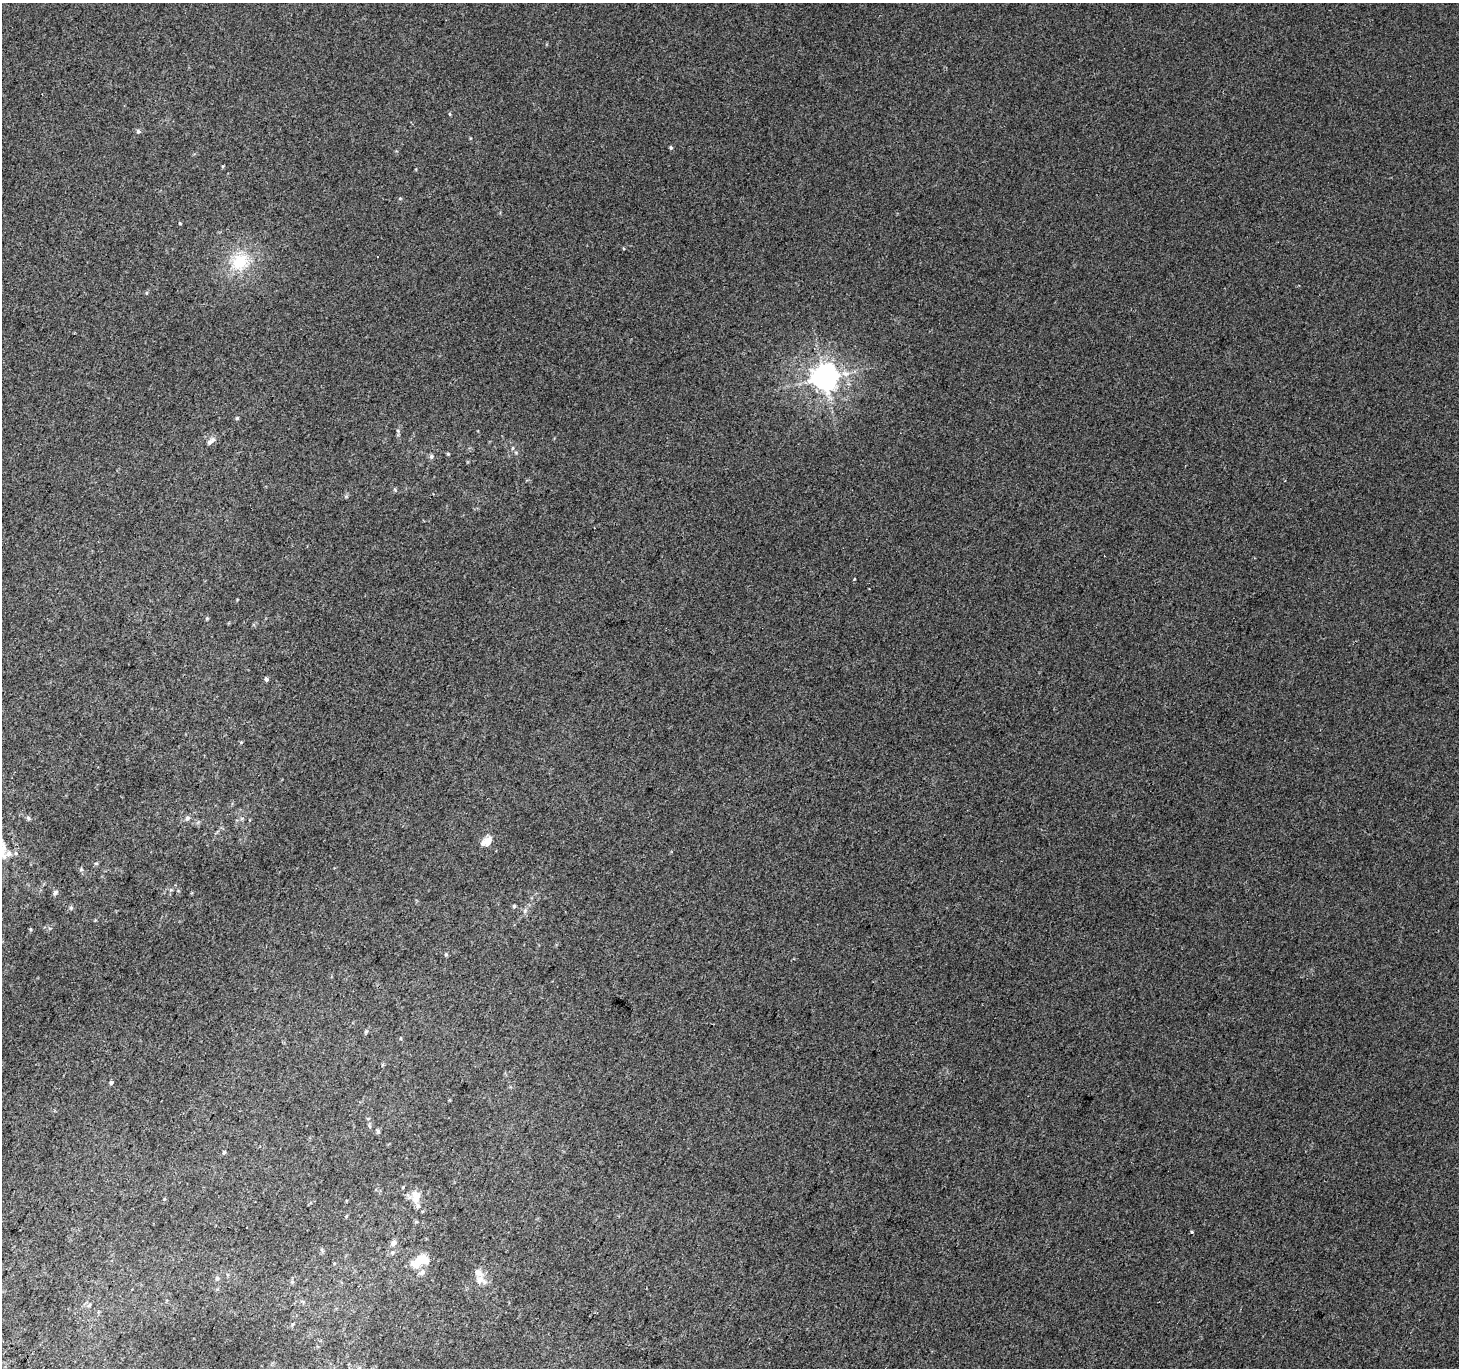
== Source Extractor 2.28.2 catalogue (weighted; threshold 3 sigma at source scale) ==
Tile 7 of 4 x 4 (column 3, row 2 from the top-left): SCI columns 2948-4404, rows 3030-4395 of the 5886 x 5993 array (HDU 1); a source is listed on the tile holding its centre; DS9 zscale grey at full resolution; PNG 1461 x 1370 px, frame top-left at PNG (2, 3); no overlay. Shown black and unused: <1% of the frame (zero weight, under 2 of 3 exposures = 2% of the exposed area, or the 3 px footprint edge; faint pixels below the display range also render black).
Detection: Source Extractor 2.28.2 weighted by HDU 2 'WHT'; one run over the whole footprint, this tile lists its part. Background 0.00674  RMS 0.007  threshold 0.0315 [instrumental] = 3 sigma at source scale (4.5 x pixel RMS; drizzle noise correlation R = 1.50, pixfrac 1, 0.0396/0.0396 arcsec/px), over >= 5 px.
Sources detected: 49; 1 inside a brighter object's white glare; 1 cosmic-ray / hot-pixel residue — not listed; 2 inside a brighter listed object's ellipse — not listed separately; the other 45 listed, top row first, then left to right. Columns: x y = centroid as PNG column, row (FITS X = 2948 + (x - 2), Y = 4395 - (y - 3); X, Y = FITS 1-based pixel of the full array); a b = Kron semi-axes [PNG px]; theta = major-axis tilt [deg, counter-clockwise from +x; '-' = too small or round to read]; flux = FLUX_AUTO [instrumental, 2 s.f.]
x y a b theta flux
450 114 5 3 - 0.69
138 131 6 5 - 1.2
671 147 4 4 - 0.98
400 198 5 3 - 0.68
180 223 4 4 - 0.59
240 262 25 23 43 28
845 374 13 7 -15 5.3
825 378 8 8 - 730
237 418 4 4 - 0.96
398 431 6 4 -48 0.93
209 442 10 7 50 2.9
448 454 4 4 - 0.68
431 456 7 6 - 1.4
854 579 3 3 - 0.91
207 618 5 4 - 0.78
266 679 5 4 - 1.4
28 818 6 5 - 1.2
187 818 7 6 - 2
487 841 13 8 32 7.8
16 853 6 5 - 1.1
96 863 6 3 1 0.82
81 869 5 5 - 1.1
55 892 7 6 - 1.6
514 906 5 4 - 1.1
71 908 5 5 - 1.1
525 910 8 6 70 1.9
446 954 5 5 - 0.83
366 1031 6 4 69 1.1
111 1083 5 4 - 1.3
378 1131 5 5 - 1.2
224 1152 5 4 - 0.84
416 1197 16 10 -84 7.9
164 1199 5 3 - 0.61
346 1216 5 3 - 0.63
1192 1232 3 3 - 1.7
393 1243 8 7 - 3
322 1250 7 4 -71 1.1
421 1259 21 12 -2 13
334 1263 4 4 - 0.67
422 1272 11 7 35 3.1
217 1278 7 5 88 1.5
480 1279 18 13 -34 6.7
292 1282 6 5 - 1.2
293 1324 6 4 59 0.94
359 1368 8 6 70 2.5
Isophote crosses this tile's border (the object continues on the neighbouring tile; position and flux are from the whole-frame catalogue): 1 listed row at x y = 359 1368
Unlisted compact peaks at least as high as the median listed source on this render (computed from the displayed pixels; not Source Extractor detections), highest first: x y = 516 453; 395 490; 241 742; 223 166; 346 496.